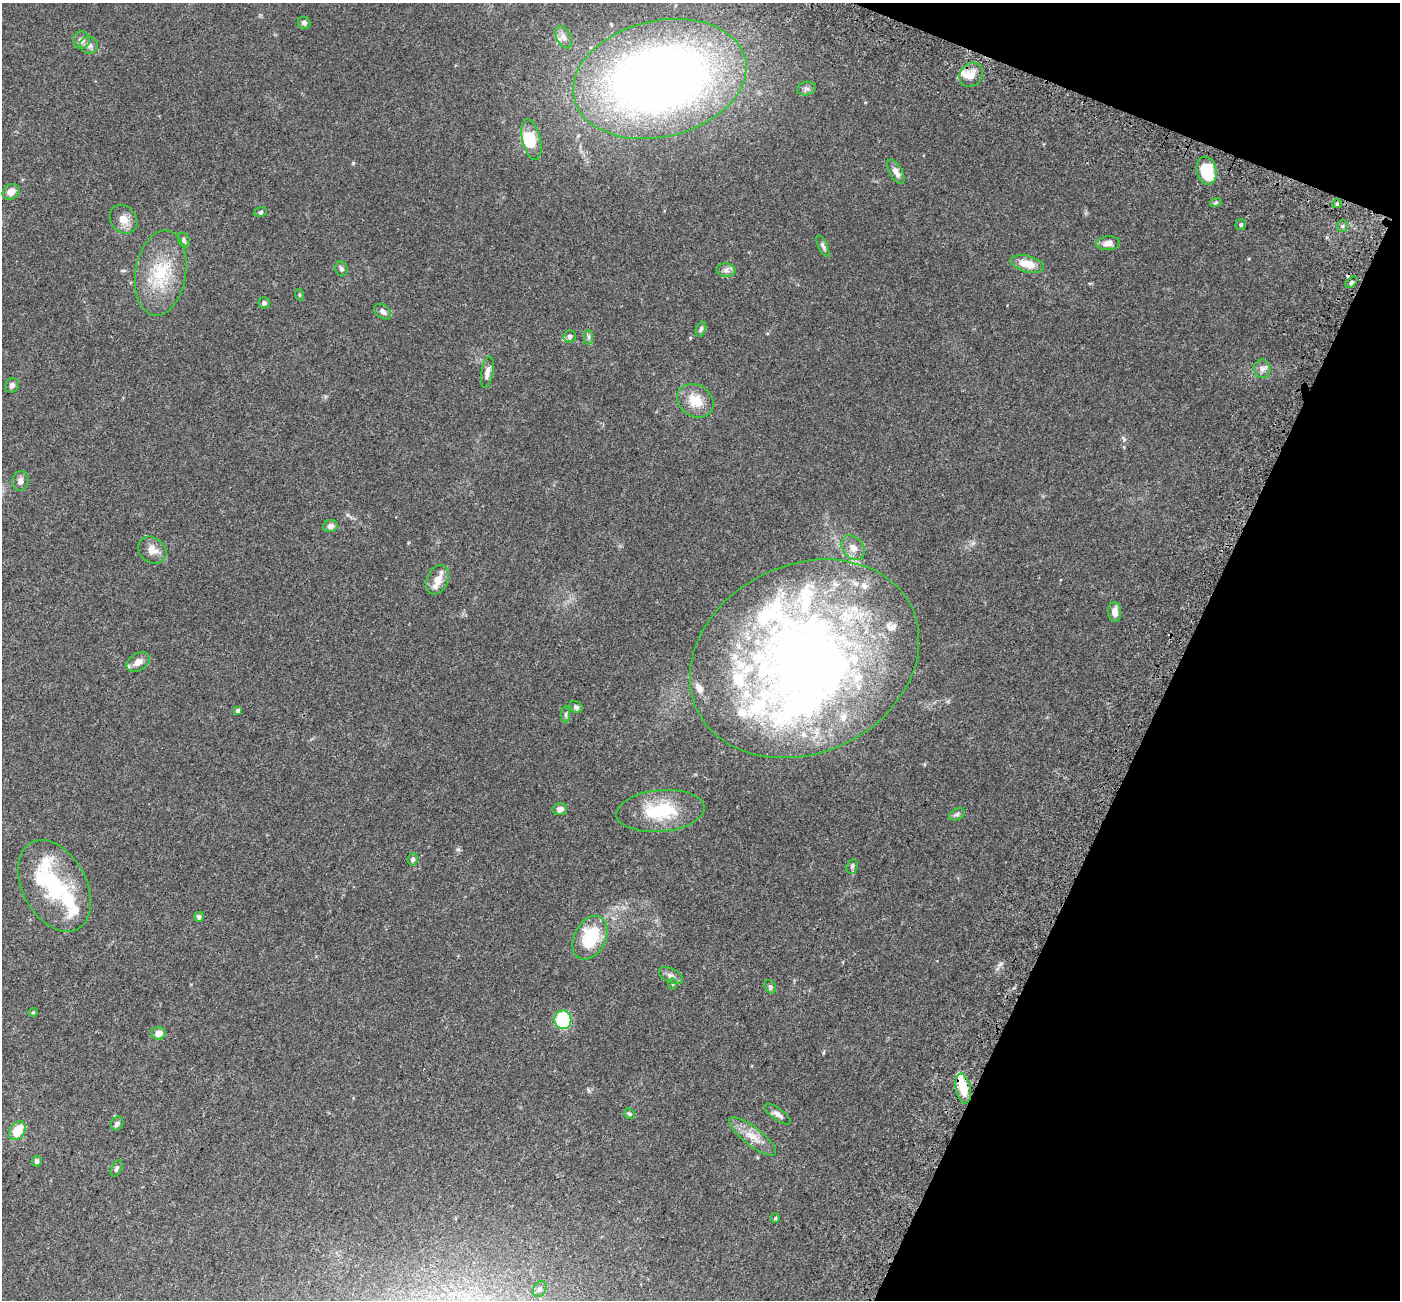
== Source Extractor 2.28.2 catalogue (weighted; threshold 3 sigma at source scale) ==
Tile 8 of 4 x 4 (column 4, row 2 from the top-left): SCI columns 4296-5693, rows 2989-4286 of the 5785 x 5911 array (HDU 1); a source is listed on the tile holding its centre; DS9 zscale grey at full resolution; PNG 1402 x 1302 px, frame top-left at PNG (2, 3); each listed source drawn as its Kron ellipse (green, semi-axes under 4 px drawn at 4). Shown black and unused: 19% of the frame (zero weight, under 3 of 5 exposures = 6% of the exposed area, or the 3 px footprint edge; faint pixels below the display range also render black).
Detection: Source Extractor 2.28.2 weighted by HDU 2 'WHT'; one run over the whole footprint, this tile lists its part. Background 0.0315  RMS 0.0028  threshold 0.0128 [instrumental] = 3 sigma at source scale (4.5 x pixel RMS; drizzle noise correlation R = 1.50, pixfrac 1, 0.0396/0.0396 arcsec/px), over >= 5 px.
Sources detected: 98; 5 inside a brighter object's white glare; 1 cosmic-ray / hot-pixel residue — neither listed nor drawn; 22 inside a brighter listed object's ellipse — not listed separately; the other 70 listed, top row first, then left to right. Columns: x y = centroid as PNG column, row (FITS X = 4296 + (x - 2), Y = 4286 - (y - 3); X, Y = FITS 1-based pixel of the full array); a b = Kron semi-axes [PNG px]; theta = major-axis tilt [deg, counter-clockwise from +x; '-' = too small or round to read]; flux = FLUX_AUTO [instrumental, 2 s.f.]
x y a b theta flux
304 23 6 6 - 0.78
564 37 12 7 -62 1.4
82 40 8 8 - 1.4
89 45 9 8 - 1.2
971 75 13 11 49 2.8
660 79 88 58 13 260
806 88 9 6 11 0.84
531 140 21 9 -76 5.6
1206 171 14 10 -77 10
896 172 13 6 -61 1.6
11 192 9 7 34 2
1216 202 6 4 20 0.38
1337 204 5 4 - 0.35
261 212 6 5 - 0.46
123 219 15 12 -48 2.7
1241 224 5 5 - 0.53
1342 226 6 5 - 0.55
184 240 7 5 -64 0.59
1108 243 12 7 3 1.7
823 246 11 5 -66 0.74
1027 264 17 8 -14 4.3
341 269 7 6 - 0.66
726 270 9 6 -3 1.1
161 273 43 25 81 14
1351 282 7 4 44 0.5
300 295 6 3 -70 0.29
264 303 5 5 - 0.81
383 312 9 6 -39 1
701 329 8 5 67 0.55
570 336 6 6 - 0.76
588 337 7 4 -90 0.56
1262 369 9 8 - 1.3
487 372 16 6 80 1.5
12 385 7 6 - 0.81
695 401 19 15 -33 5.4
21 481 10 8 78 1.2
330 526 7 6 - 1.2
853 548 13 10 -48 2.4
152 550 15 12 -39 2.4
437 580 15 10 65 3.1
1115 612 10 6 -84 2.2
805 659 119 94 26 220
138 662 13 8 32 2.1
576 707 7 5 -38 0.59
238 711 4 4 - 0.86
566 714 8 4 89 0.48
560 809 7 6 - 1.4
660 811 44 21 5 14
957 814 8 5 29 0.62
413 859 6 5 - 0.73
852 867 7 5 70 0.5
54 886 49 32 -62 20
199 917 5 5 - 0.67
590 938 23 15 62 13
671 976 13 7 -26 1.2
672 984 6 4 -89 0.32
770 987 7 5 -61 0.5
33 1012 5 4 - 0.28
563 1020 9 8 - 17
159 1033 7 6 - 2.4
963 1088 15 7 -79 6.6
629 1114 6 4 -43 0.4
778 1114 16 6 -36 1.3
117 1123 7 5 57 0.78
17 1131 10 7 56 5.4
753 1136 29 9 -38 3.8
37 1161 5 5 - 0.9
116 1168 9 5 63 0.58
775 1218 5 4 - 0.3
540 1289 8 6 64 0.89
Overlapping masked pixels (flux is a lower limit): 1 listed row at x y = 963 1088
Isophote crosses this tile's border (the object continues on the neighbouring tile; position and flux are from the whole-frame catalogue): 1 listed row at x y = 660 79